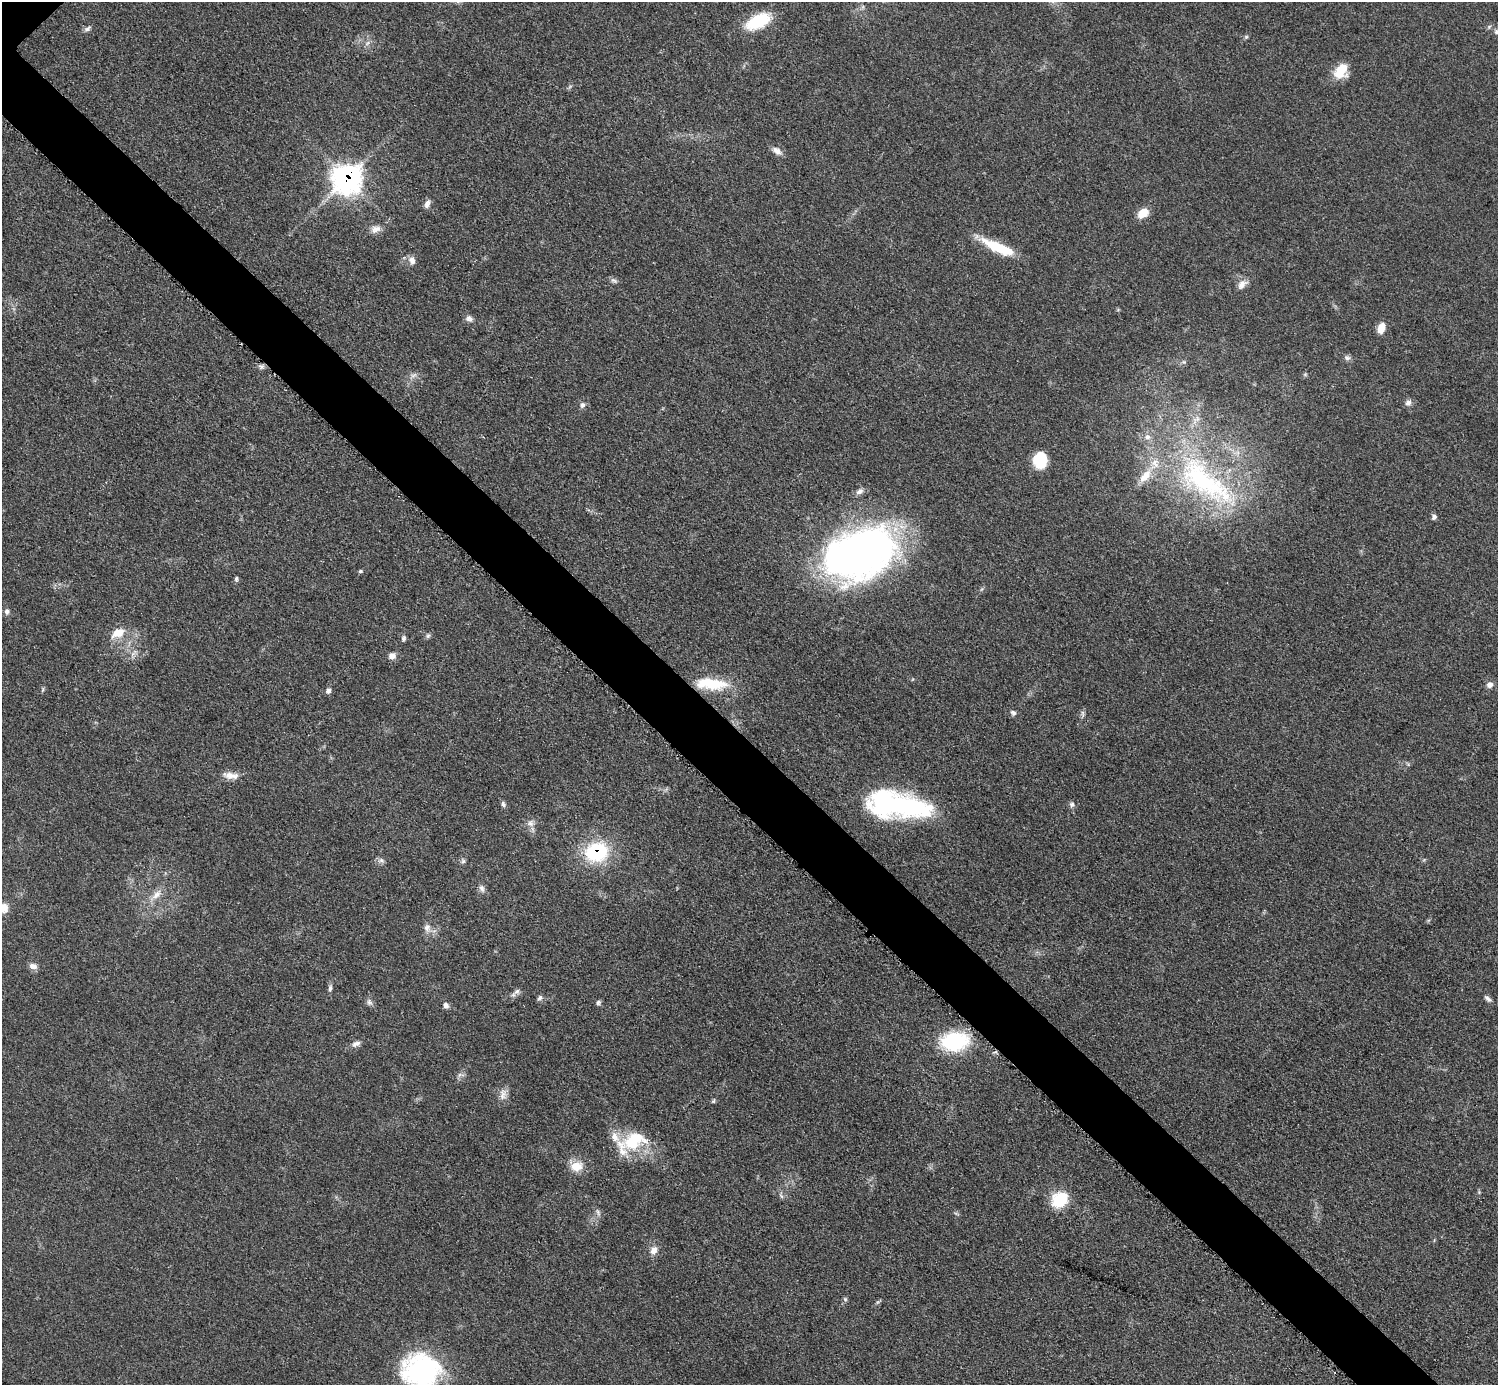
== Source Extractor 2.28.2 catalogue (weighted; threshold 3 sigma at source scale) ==
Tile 6 of 4 x 4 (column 2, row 2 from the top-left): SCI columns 1502-2997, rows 3069-4451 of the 5993 x 5993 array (HDU 1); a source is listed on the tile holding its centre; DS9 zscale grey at full resolution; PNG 1500 x 1387 px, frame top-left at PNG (2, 2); no overlay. Shown black and unused: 5% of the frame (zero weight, under 3 of 5 exposures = <1% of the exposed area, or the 3 px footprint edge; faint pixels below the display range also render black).
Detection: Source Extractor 2.28.2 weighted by HDU 2 'WHT'; one run over the whole footprint, this tile lists its part. Background 0.0503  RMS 0.0062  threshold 0.0278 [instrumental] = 3 sigma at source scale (4.5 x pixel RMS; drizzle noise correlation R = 1.50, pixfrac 1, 0.05/0.05 arcsec/px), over >= 5 px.
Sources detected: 81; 2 inside a brighter object's white glare — not listed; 6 inside a brighter listed object's ellipse — not listed separately; the other 73 listed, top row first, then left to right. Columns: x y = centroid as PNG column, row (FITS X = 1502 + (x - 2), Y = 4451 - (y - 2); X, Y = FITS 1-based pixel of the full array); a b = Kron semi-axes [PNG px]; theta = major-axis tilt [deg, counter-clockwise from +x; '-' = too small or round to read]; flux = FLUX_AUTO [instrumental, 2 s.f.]
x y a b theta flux
758 21 24 12 26 32
87 29 10 5 31 1.8
1497 31 9 7 2 2.2
1246 37 5 5 - 0.93
367 43 8 4 53 1.5
1341 71 17 12 56 14
777 151 13 8 -37 3.7
347 179 13 13 - 340
427 204 13 6 67 2.7
1143 213 11 9 33 9.6
376 229 13 9 14 4.3
998 247 41 10 -24 23
412 260 11 8 -69 3.4
614 281 10 5 -19 1.7
1242 284 14 9 41 4.2
469 319 10 8 -32 2.6
1381 328 11 7 72 6.6
1347 358 9 7 -11 2
261 366 7 4 -2 1.6
1305 374 6 4 0 0.87
413 375 10 5 21 2.1
1408 403 9 8 - 2.4
582 405 9 7 73 2
1196 419 15 8 45 4.9
1040 460 15 12 -82 24
1204 481 102 39 -38 140
859 491 11 7 33 2.7
1434 517 7 5 55 1.6
860 553 72 48 22 320
360 571 5 4 - 1.1
236 579 7 4 80 1.2
7 612 8 6 -71 1.9
118 633 17 10 25 9.9
428 636 7 5 44 1.3
404 638 7 5 67 1.3
392 656 9 8 - 3.4
712 684 38 16 -6 24
1489 685 8 7 - 2.8
328 691 6 5 - 2
1013 713 8 6 -32 1.8
1082 713 7 4 -89 1.5
231 775 22 9 -6 6.2
503 804 8 5 -72 1.5
903 804 65 25 -12 95
1072 804 7 7 - 1.8
530 823 9 8 - 3
596 852 23 18 15 48
381 860 8 6 -18 1.9
463 861 6 6 - 1.3
482 888 11 7 -72 2.3
156 894 18 9 45 6.2
4 908 12 11 - 6.3
427 928 10 9 - 3.4
33 966 11 8 -17 3.3
330 988 8 5 81 1.7
517 991 10 7 41 2.4
540 998 8 6 54 1.6
1488 999 11 5 -44 1.9
369 1002 9 6 -69 2
598 1002 7 5 46 1.5
446 1005 8 7 - 2
955 1041 26 17 4 50
356 1044 12 7 19 2.8
503 1094 17 10 80 4.6
713 1101 7 4 61 1
631 1143 26 21 -38 26
576 1166 17 13 -8 9.2
781 1196 8 3 -45 1
1059 1200 20 17 37 20
598 1212 11 4 -66 1.5
654 1250 11 9 62 4.3
845 1299 6 4 -46 0.98
421 1371 42 38 8 99
Overlapping masked pixels (flux is a lower limit): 2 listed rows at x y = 347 179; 596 852
Isophote crosses this tile's border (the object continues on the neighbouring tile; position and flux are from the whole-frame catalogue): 3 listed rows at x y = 1497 31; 4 908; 421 1371